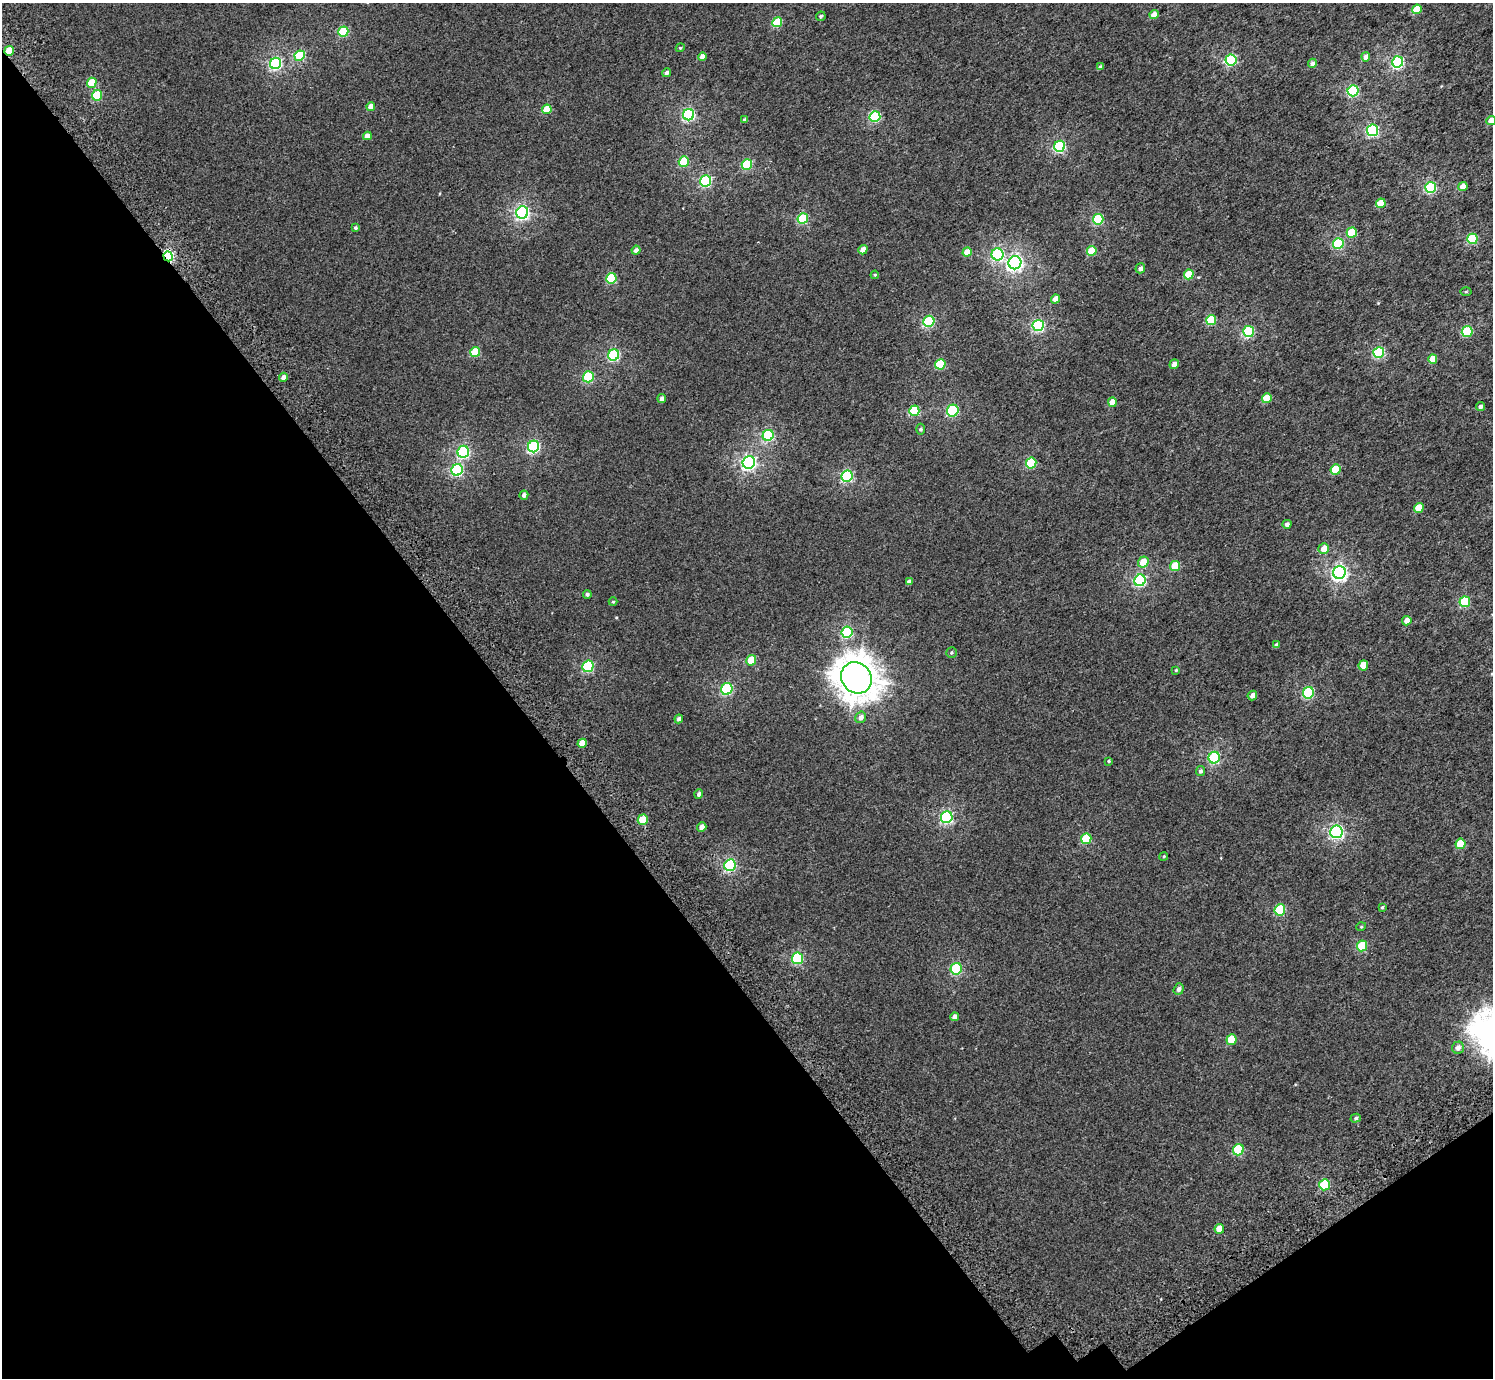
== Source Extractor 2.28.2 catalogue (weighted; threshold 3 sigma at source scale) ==
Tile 14 of 4 x 4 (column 2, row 4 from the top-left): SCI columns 1585-3075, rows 264-1639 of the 6156 x 6091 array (HDU 1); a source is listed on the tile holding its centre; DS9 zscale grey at full resolution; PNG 1495 x 1380 px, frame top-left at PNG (2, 3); each listed source drawn as its Kron ellipse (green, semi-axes under 4 px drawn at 4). Shown black and unused: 36% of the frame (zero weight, under 3 of 5 exposures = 6% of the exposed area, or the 3 px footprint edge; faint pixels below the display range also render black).
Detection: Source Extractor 2.28.2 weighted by HDU 2 'WHT'; one run over the whole footprint, this tile lists its part. Background 0.00209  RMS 0.0032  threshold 0.0145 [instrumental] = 3 sigma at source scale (4.5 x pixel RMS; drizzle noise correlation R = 1.50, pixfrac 1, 0.0396/0.0396 arcsec/px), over >= 5 px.
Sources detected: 135; all 135 listed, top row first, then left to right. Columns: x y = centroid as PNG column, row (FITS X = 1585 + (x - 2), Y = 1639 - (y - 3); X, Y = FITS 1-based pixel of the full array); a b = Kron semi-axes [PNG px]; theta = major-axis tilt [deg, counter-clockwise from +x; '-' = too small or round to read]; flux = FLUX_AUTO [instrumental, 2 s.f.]
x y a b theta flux
1417 9 5 4 - 6.7
1154 15 4 4 - 3.5
821 16 5 4 - 0.48
777 22 5 5 - 10
343 32 5 5 - 15
680 48 4 3 - 0.27
9 51 5 4 - 6.8
300 56 5 5 - 16
703 57 4 4 - 2.4
1366 57 4 4 - 1.6
1231 60 5 5 - 23
1398 62 6 5 - 34
275 63 6 5 - 38
1312 63 4 4 - 1
1100 67 4 3 - 0.96
667 73 4 4 - 0.93
92 83 5 4 - 6.7
1353 91 5 5 - 26
97 95 5 5 - 12
371 106 4 4 - 2.9
547 109 5 4 - 5.9
689 115 6 5 - 36
875 117 5 5 - 20
745 120 4 3 - 0.93
1491 121 5 4 - 2.7
1373 130 5 5 - 33
367 136 4 4 - 2.1
1060 146 5 5 - 27
684 162 5 5 - 11
747 164 5 5 - 18
706 181 5 5 - 27
1463 186 5 4 - 2.4
1431 187 5 5 - 27
1381 203 5 4 - 5.3
522 212 6 6 - 51
803 219 5 5 - 19
1098 219 5 5 - 20
355 228 3 3 - 0.54
1352 233 5 5 - 8.9
1472 239 5 5 - 18
1338 244 5 5 - 21
636 250 4 4 - 1.3
863 250 5 4 - 2.1
1092 251 5 5 - 7.8
967 252 5 4 - 3.2
997 254 6 6 - 24
168 256 5 4 - 33
1015 263 6 6 - 77
1140 268 5 4 - 1.1
1189 274 5 4 - 6.8
875 275 4 3 - 0.29
611 278 5 5 - 15
1466 292 5 3 - 0.27
1055 299 5 4 - 1.8
1211 320 5 5 - 11
929 321 5 5 - 23
1038 325 6 5 - 32
1249 331 5 5 - 25
1467 331 5 5 - 16
475 352 5 5 - 10
1379 352 5 5 - 23
614 355 5 5 - 26
1433 359 5 4 - 3.8
940 364 5 5 - 12
1174 364 5 4 - 1.7
283 377 4 4 - 1.5
588 377 5 5 - 20
662 398 4 4 - 1.2
1267 398 5 5 - 6.2
1112 402 5 4 - 3.3
1480 407 4 4 - 0.85
914 411 5 5 - 16
953 411 6 5 - 19
920 429 5 3 - 0.35
768 435 5 5 - 25
534 446 6 5 - 33
463 452 6 5 - 31
749 462 6 6 - 59
1031 463 5 5 - 14
457 470 6 5 - 25
1336 470 5 5 - 9.5
847 476 6 5 - 27
524 495 4 4 - 0.88
1419 508 5 4 - 4.2
1287 524 4 4 - 1
1324 549 5 5 - 2.4
1143 562 5 5 - 4.1
1175 566 5 5 - 6.8
1339 573 6 6 - 68
1140 580 6 5 - 30
909 582 4 4 - 0.93
587 594 4 4 - 0.61
613 602 4 4 - 0.32
1465 602 5 5 - 16
1407 621 5 4 - 1.8
847 632 6 5 - 25
1277 645 4 3 - 0.96
951 652 5 5 - 0.42
751 660 5 5 - 6.7
1363 665 5 5 - 4.7
588 666 6 5 - 22
1176 670 4 4 - 0.27
856 678 16 14 -51 420
727 689 6 5 - 28
1308 693 6 5 - 24
1252 696 5 4 - 1.2
861 717 6 5 - 1.4
679 719 4 4 - 0.98
582 743 5 4 - 3
1214 758 6 5 - 30
1109 761 4 3 - 0.27
1200 771 5 4 - 0.69
699 794 4 4 - 0.77
947 817 6 5 - 37
643 820 5 5 - 4.5
702 827 5 4 - 1.6
1336 832 6 6 - 51
1086 839 5 5 - 11
1460 844 5 5 - 6.2
1164 856 4 3 - 0.27
730 865 6 5 - 31
1382 907 4 3 - 0.35
1280 910 5 5 - 18
1361 927 5 3 - 0.23
1362 946 5 5 - 12
797 958 6 5 - 24
956 969 6 5 - 23
1179 989 6 5 - 1
955 1017 4 4 - 1.6
1231 1040 5 5 - 7.9
1458 1048 6 5 - 1.4
1356 1118 5 4 - 0.45
1238 1150 6 5 - 12
1324 1185 5 5 - 16
1219 1229 5 5 - 3.4
Overlapping masked pixels (flux is a lower limit): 2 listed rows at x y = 9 51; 168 256
Isophote crosses this tile's border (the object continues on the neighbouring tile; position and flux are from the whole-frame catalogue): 1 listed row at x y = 1491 121